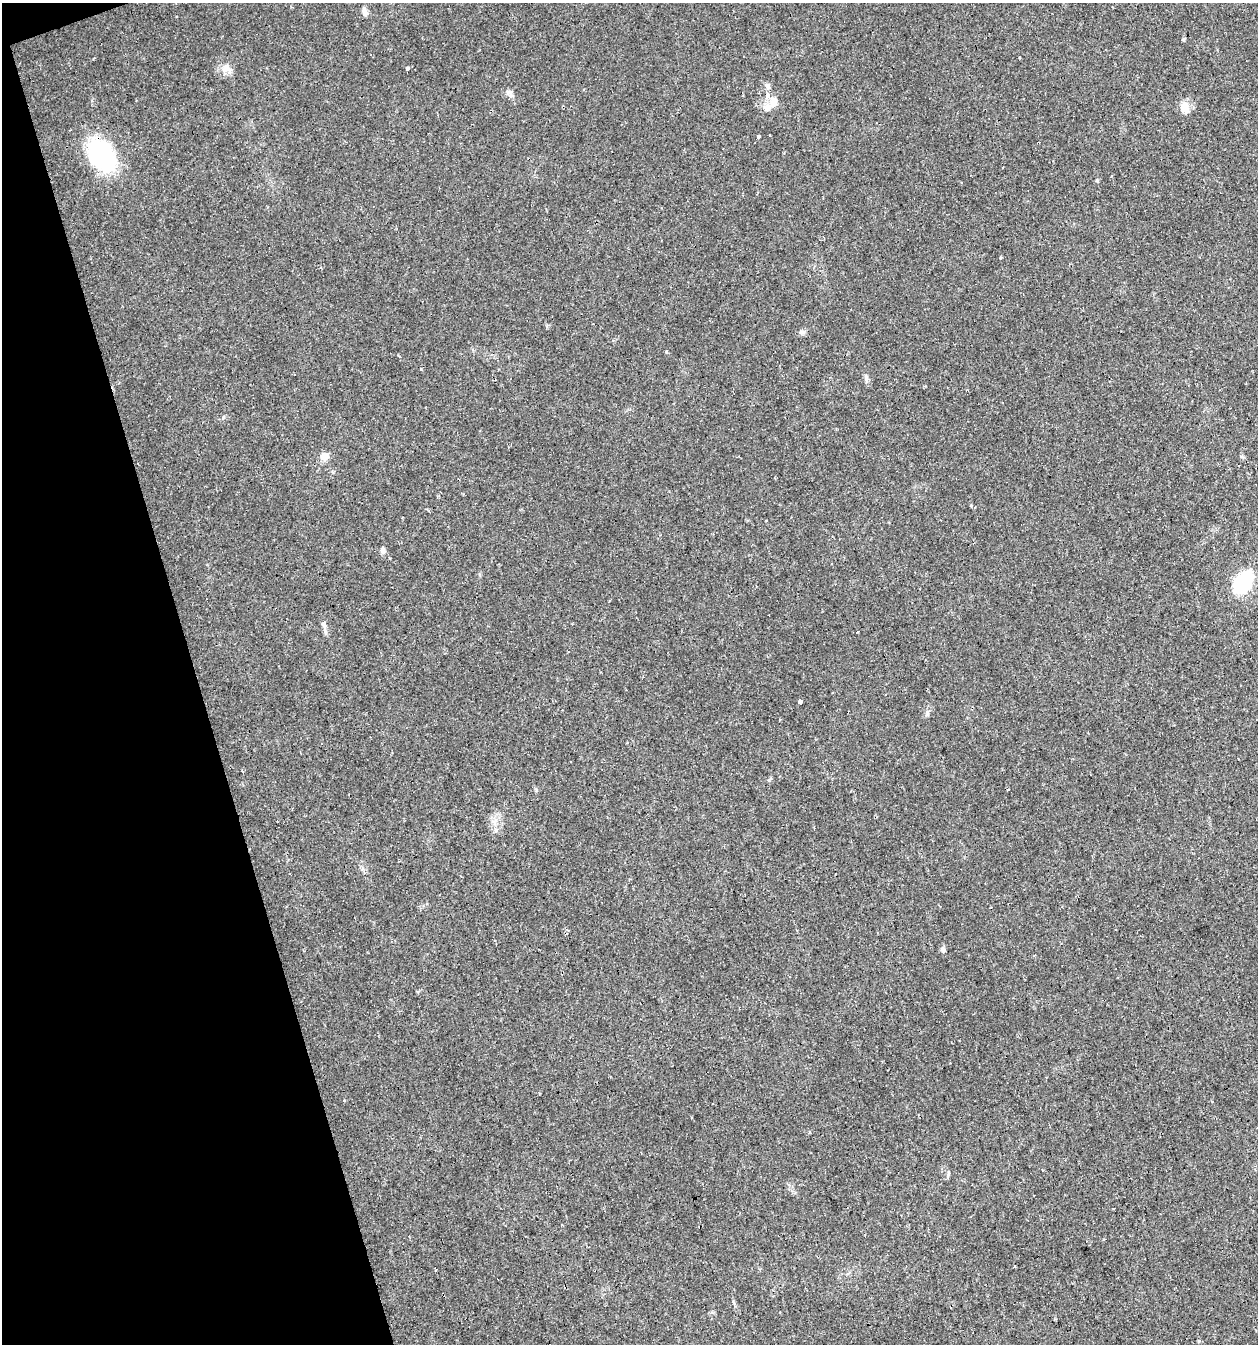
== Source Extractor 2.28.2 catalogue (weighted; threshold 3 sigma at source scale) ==
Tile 5 of 4 x 4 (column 1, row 2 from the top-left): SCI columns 60-1315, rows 2687-4028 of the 5194 x 5371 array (HDU 1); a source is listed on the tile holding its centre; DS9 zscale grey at full resolution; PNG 1260 x 1346 px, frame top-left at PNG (2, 3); no overlay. Shown black and unused: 16% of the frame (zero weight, under 2 of 3 exposures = <1% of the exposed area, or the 3 px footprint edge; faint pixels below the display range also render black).
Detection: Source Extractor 2.28.2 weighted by HDU 2 'WHT'; one run over the whole footprint, this tile lists its part. Background 0.0241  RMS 0.0031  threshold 0.0139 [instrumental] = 3 sigma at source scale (4.5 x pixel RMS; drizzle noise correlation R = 1.50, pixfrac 1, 0.0396/0.0396 arcsec/px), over >= 5 px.
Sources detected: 33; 6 cosmic-ray / hot-pixel residue — not listed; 2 inside a brighter listed object's ellipse — not listed separately; the other 25 listed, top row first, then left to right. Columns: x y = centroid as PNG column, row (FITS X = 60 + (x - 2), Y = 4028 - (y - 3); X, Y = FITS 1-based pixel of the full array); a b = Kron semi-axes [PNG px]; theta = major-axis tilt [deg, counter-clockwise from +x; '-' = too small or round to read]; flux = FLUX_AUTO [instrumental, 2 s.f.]
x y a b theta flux
364 12 12 6 -79 1.2
407 68 4 3 - 1.1
227 69 18 10 -32 2.4
767 86 7 6 - 1.1
509 93 11 8 -63 1.2
774 102 14 9 79 2.6
1184 107 14 9 -75 3.5
769 134 3 3 - 1.2
758 137 4 3 - 1.1
102 155 37 23 -57 34
1097 180 4 4 - 0.37
1000 258 3 3 - 0.32
801 332 8 6 1 0.8
866 378 12 5 -83 0.96
325 455 11 9 -10 2
766 520 3 2 - 0.28
383 550 7 7 - 0.87
1243 582 23 15 58 19
324 624 9 5 -45 0.93
857 632 3 3 - 0.75
801 702 3 3 - 7.8
1008 790 3 2 - 0.82
496 830 7 4 -89 0.61
943 949 6 5 - 0.55
1114 1208 3 3 - 0.48
Overlapping masked pixels (flux is a lower limit): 1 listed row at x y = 102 155
Unlisted compact peaks at least as high as the median listed source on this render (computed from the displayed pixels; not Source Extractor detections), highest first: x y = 769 780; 927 714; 223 417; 666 352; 971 505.